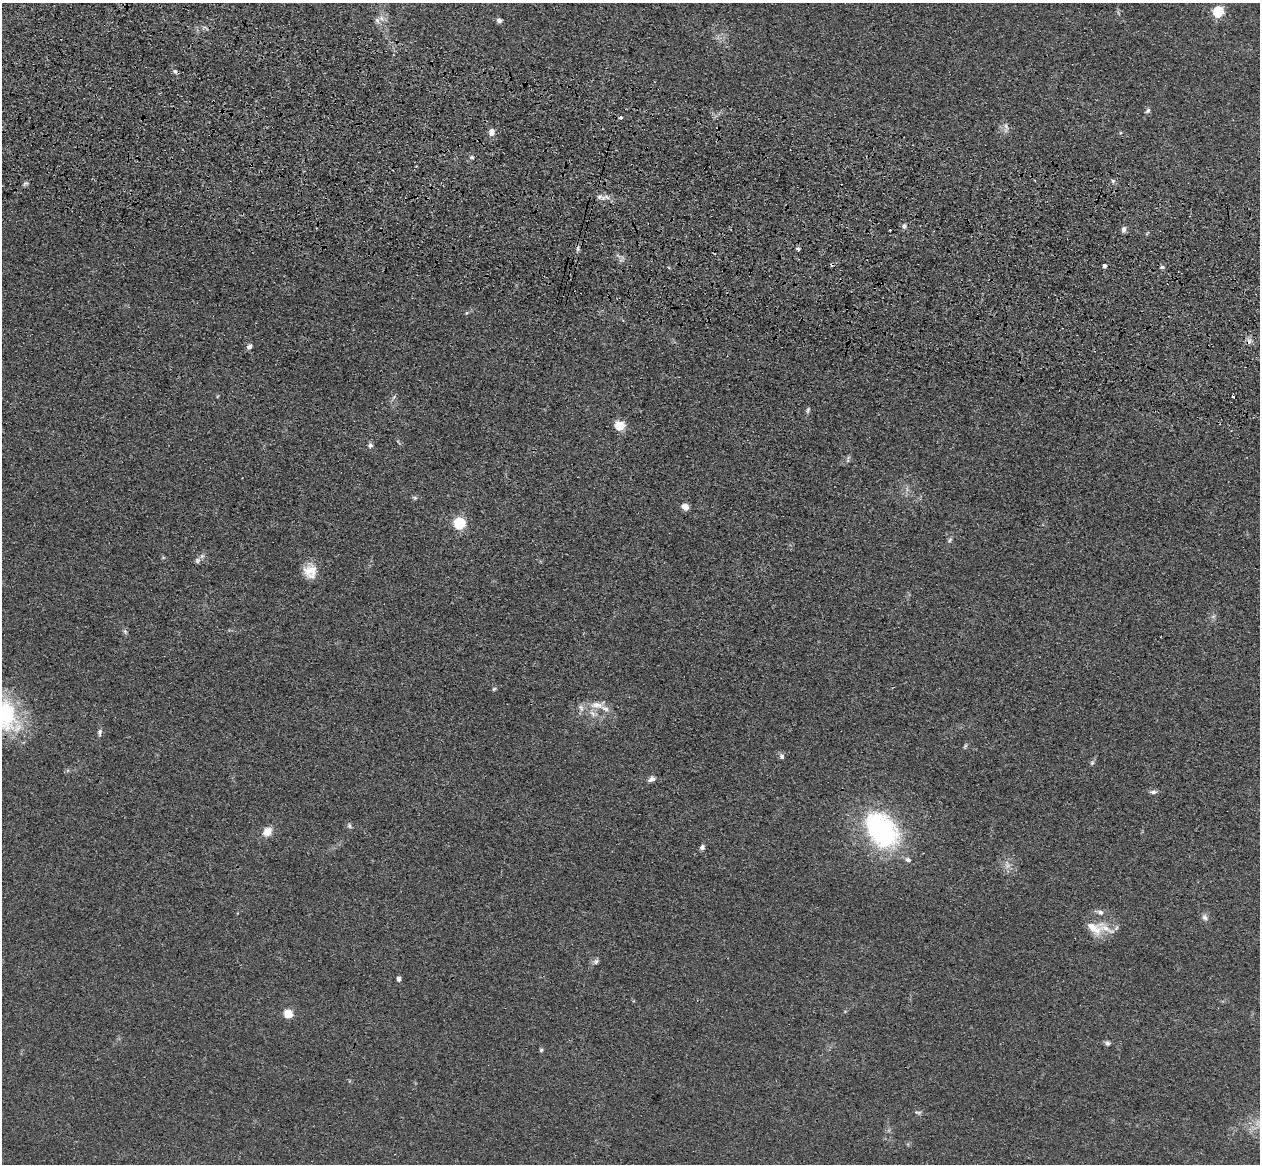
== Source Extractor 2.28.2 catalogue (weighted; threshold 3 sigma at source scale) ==
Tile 11 of 4 x 4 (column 3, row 3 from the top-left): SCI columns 2555-3812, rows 1524-2685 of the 5109 x 5248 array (HDU 1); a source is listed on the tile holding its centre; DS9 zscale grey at full resolution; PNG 1262 x 1166 px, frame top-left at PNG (2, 3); no overlay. Shown black and unused: <1% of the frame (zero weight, under 3 of 4 exposures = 6% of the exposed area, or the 3 px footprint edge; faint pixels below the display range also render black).
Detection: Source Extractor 2.28.2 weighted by HDU 2 'WHT'; one run over the whole footprint, this tile lists its part. Background 0.0611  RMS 0.0075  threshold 0.0338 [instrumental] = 3 sigma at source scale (4.5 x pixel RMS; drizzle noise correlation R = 1.50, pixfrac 1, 0.05/0.05 arcsec/px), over >= 5 px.
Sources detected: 63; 1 too faint to see at this stretch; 5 cosmic-ray / hot-pixel residue — not listed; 4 inside a brighter listed object's ellipse — not listed separately; the other 53 listed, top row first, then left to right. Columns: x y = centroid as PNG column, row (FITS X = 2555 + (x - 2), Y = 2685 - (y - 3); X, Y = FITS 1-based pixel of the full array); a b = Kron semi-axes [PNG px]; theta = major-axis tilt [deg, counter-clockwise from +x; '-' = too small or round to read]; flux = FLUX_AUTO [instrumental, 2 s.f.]
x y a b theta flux
1218 11 5 5 - 68
381 18 9 7 -36 3.8
499 21 6 5 - 2.5
175 71 6 5 - 1.6
1148 110 7 5 51 1.7
620 117 3 3 - 2
1006 126 9 5 -64 2.4
491 132 10 7 85 3.9
472 157 6 4 -20 1.2
1113 181 5 5 - 1.3
25 183 8 2 21 1.1
599 197 9 6 12 2.7
607 197 9 5 -35 3
904 226 7 6 - 2.3
1124 229 8 5 80 2.4
798 249 5 5 - 1.3
832 264 5 4 - 1.2
1105 266 4 4 - 2.6
1162 267 6 4 -14 1.4
249 347 7 6 - 2.4
808 410 8 4 77 1.4
619 426 6 5 - 26
370 445 7 6 - 2.1
848 459 12 3 75 1.5
415 498 6 4 -44 1.1
685 507 7 6 - 5.8
459 523 6 6 - 71
950 540 8 5 43 1.5
198 560 8 5 84 1.9
311 571 17 16 - 12
125 632 6 5 - 1.3
494 689 6 4 44 1.1
597 705 24 10 6 11
100 732 10 5 83 2.2
965 746 7 4 53 1.1
782 756 8 6 -65 2
1092 763 7 5 68 1.4
652 779 9 6 20 3.2
1153 792 11 5 1 2.3
349 826 7 5 -70 1.6
881 831 37 26 -51 140
267 832 11 9 41 7.8
702 847 7 6 - 2.2
908 860 8 5 -22 2.4
1100 912 10 6 -19 2.8
1205 917 10 7 -49 2.8
1093 928 22 12 -34 12
596 961 8 7 - 2.1
399 979 5 4 - 2.7
288 1014 5 5 - 36
1107 1043 8 6 -16 1.9
541 1050 5 5 - 1.1
918 1112 10 4 -11 1.5
Overlapping masked pixels (flux is a lower limit): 1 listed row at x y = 832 264